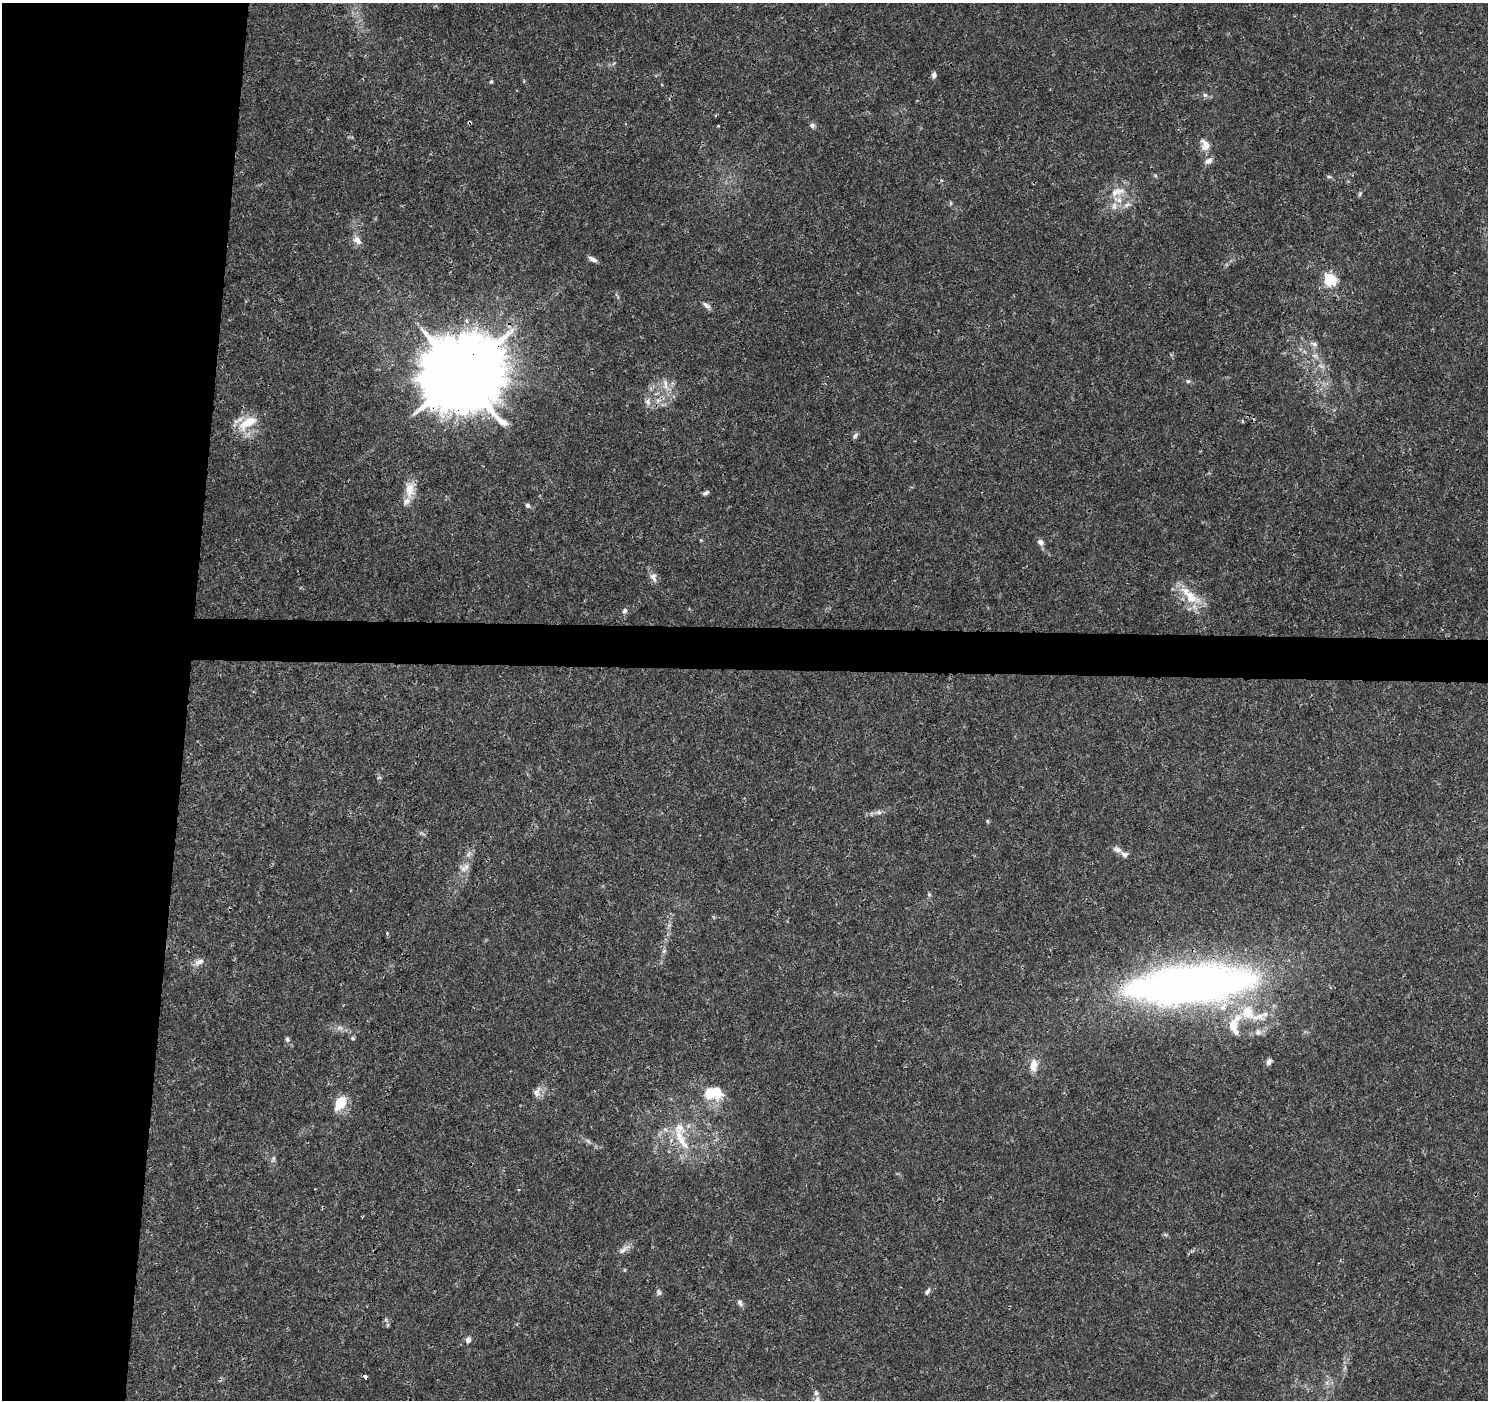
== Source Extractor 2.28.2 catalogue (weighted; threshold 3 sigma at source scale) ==
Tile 4 of 3 x 3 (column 1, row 2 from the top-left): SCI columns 1-1486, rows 1626-3023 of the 4466 x 4702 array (HDU 1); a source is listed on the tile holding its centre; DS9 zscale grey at full resolution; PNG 1490 x 1402 px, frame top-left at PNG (2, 3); no overlay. Shown black and unused: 15% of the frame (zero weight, under 3 of 4 exposures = <1% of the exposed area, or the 3 px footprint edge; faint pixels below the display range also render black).
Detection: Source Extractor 2.28.2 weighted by HDU 2 'WHT'; one run over the whole footprint, this tile lists its part. Background 0.00382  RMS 0.0011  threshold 0.0051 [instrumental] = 3 sigma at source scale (4.5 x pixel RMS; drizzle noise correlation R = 1.50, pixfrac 1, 0.0396/0.0396 arcsec/px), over >= 5 px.
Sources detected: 73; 1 cosmic-ray / hot-pixel residue — not listed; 8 inside a brighter listed object's ellipse — not listed separately; the other 64 listed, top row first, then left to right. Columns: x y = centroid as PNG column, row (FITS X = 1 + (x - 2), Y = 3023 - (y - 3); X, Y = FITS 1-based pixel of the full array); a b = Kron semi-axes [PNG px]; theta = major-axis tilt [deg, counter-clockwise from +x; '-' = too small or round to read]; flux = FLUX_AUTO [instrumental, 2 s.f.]
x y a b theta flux
934 75 7 5 87 0.45
491 81 5 4 - 0.14
1205 95 7 6 - 0.31
812 125 7 6 - 0.34
718 126 4 2 - 0.09
1205 145 15 11 -62 1.2
1208 161 12 7 25 0.54
1329 177 7 3 -9 0.17
1117 192 25 11 16 1.8
1360 194 7 4 71 0.18
951 203 6 4 90 0.15
1127 204 11 7 31 0.58
1114 206 11 7 88 0.67
357 240 13 9 -51 0.77
592 259 11 5 -27 0.47
1330 279 6 5 - 15
706 305 12 6 -40 0.43
1314 344 11 5 -16 0.41
1315 355 7 4 1 0.29
1321 366 12 5 -26 0.49
461 374 22 21 - 1400
1188 381 5 5 - 0.2
665 384 18 7 -83 0.99
648 401 11 8 -83 0.63
248 423 28 13 31 2.9
855 436 9 5 50 0.28
410 489 24 12 -89 1.7
706 493 8 5 30 0.27
528 505 6 6 - 0.27
1040 542 7 6 - 0.55
653 577 15 8 -72 0.65
1190 597 32 15 -35 3.1
625 611 7 6 - 0.33
379 777 6 4 1 0.15
879 812 8 7 - 0.38
987 821 6 4 -88 0.14
1117 850 12 7 -17 0.55
463 869 10 8 7 0.64
929 894 5 5 - 0.16
387 933 4 4 - 0.14
664 951 7 5 45 0.25
199 962 15 7 27 0.65
1190 984 122 35 5 87
1248 1012 23 17 -65 3.4
1233 1025 13 9 77 1.4
340 1028 7 4 -2 0.32
1258 1032 9 6 -71 0.38
353 1038 6 4 -22 0.18
287 1039 6 5 - 0.26
1269 1061 7 5 64 0.37
1034 1065 16 10 79 1.2
537 1092 15 9 68 0.76
714 1093 24 16 0 3.5
340 1103 16 11 59 2.5
681 1139 40 11 -61 3.2
274 1158 7 4 89 0.22
623 1249 20 6 37 0.67
927 1291 10 5 59 0.33
659 1292 9 6 -68 0.28
740 1303 10 6 -60 0.34
386 1320 6 4 -72 0.17
468 1340 6 6 - 0.5
365 1377 4 3 - 0.53
816 1393 7 6 - 0.35
Overlapping masked pixels (flux is a lower limit): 3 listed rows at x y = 461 374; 648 401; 365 1377